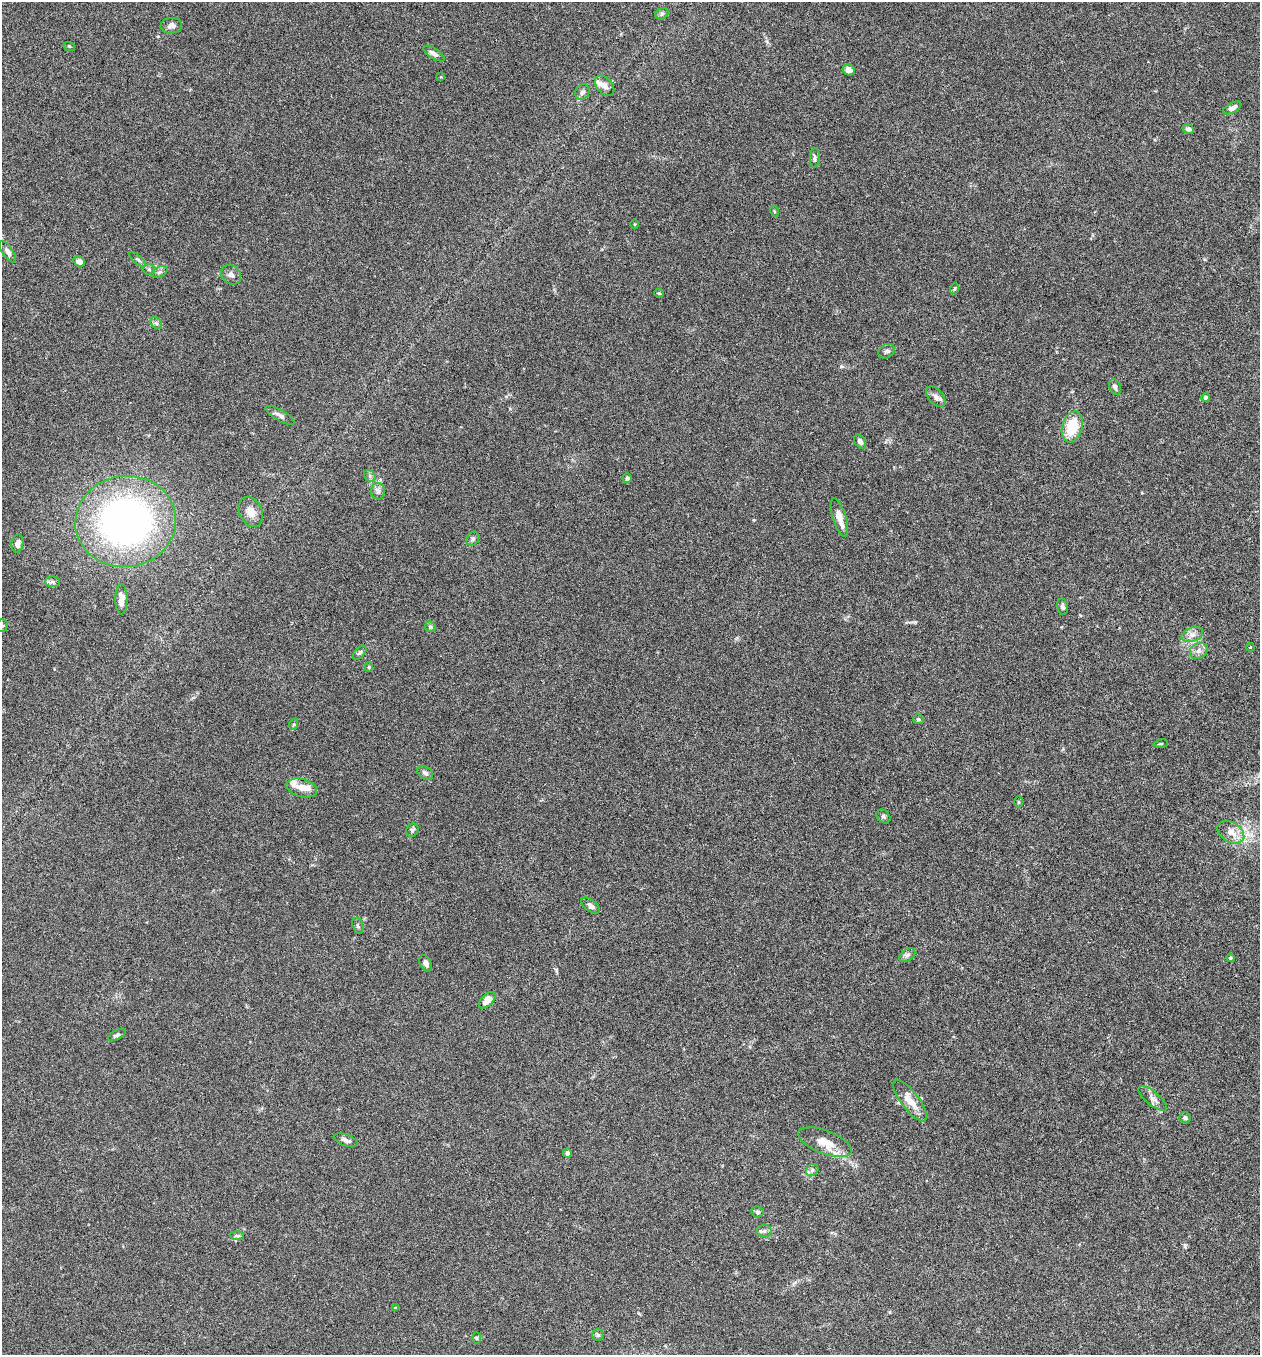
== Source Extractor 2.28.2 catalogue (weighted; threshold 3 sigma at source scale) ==
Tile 6 of 4 x 4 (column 2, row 2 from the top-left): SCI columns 1450-2707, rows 2737-4089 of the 5545 x 5467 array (HDU 1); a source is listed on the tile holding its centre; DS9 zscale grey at full resolution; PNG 1262 x 1357 px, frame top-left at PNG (2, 2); each listed source drawn as its Kron ellipse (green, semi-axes under 4 px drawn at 4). Nothing masked; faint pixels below the display range render black.
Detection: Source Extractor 2.28.2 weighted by HDU 2 'WHT'; one run over the whole footprint, this tile lists its part. Background 0.0188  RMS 0.002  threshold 0.00818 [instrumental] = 3 sigma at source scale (4.09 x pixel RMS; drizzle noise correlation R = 1.36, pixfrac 0.8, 0.05/0.05 arcsec/px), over >= 5 px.
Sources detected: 80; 4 inside a brighter listed object's ellipse — not listed separately; the other 76 listed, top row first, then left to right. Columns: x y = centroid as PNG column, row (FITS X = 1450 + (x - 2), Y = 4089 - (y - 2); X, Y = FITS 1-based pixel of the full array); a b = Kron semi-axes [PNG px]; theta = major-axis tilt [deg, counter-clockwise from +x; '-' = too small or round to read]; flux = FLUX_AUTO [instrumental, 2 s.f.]
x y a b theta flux
662 14 7 5 28 0.37
171 26 11 8 4 0.77
69 46 6 3 -17 0.18
434 54 12 5 -33 0.73
849 70 6 5 - 1.1
441 77 3 2 - 0.12
605 86 12 7 -49 0.96
582 92 8 7 - 0.63
1232 108 10 5 26 0.77
1188 129 6 4 -22 0.59
815 158 10 5 88 0.44
774 211 5 3 - 0.18
634 224 5 3 - 0.17
8 252 12 5 -56 0.65
137 259 10 3 -40 0.34
79 261 6 5 - 1.1
149 269 5 5 - 0.32
160 272 8 5 26 0.44
231 275 11 9 -40 0.77
954 289 5 3 - 0.21
659 293 5 4 - 0.22
156 323 6 5 - 0.37
887 351 8 6 31 0.51
1115 387 8 5 -68 0.48
936 397 12 7 -49 0.75
1206 398 4 4 - 0.89
280 415 16 5 -30 0.72
1072 427 16 10 74 5.8
860 441 7 5 -56 0.64
370 476 6 5 - 0.35
627 478 5 4 - 0.46
378 491 8 7 - 0.57
251 512 16 11 -65 1.9
839 518 20 6 -72 1.8
126 521 50 45 9 70
473 539 7 6 - 0.43
17 544 9 6 81 0.84
52 582 7 5 -1 0.45
121 599 15 6 -89 1.4
1062 607 8 5 -78 0.51
2 625 6 5 - 0.35
430 627 6 5 - 0.28
1192 635 11 7 20 0.94
1250 647 4 3 - 0.17
1199 651 9 7 33 0.8
360 653 8 5 45 0.38
369 667 4 4 - 0.2
918 719 5 4 - 0.29
294 724 6 3 72 0.23
1161 744 7 3 9 0.23
425 773 8 6 -34 0.49
302 788 16 9 -16 1.6
1018 802 5 3 - 0.2
883 816 8 6 -44 0.44
412 830 7 6 - 0.37
1231 832 14 10 -32 1.8
590 906 11 5 -38 0.8
358 926 8 5 -71 0.38
907 955 9 5 36 0.48
1230 958 4 3 - 0.2
426 963 8 5 -63 0.83
487 1000 10 6 44 1.5
117 1035 10 4 29 0.41
1153 1098 17 7 -39 1
910 1101 25 9 -53 2.7
1185 1118 6 5 - 0.39
346 1140 12 5 -20 0.7
825 1142 28 11 -21 3.1
567 1153 4 4 - 0.6
812 1170 7 5 48 0.43
758 1212 6 5 - 0.39
764 1231 7 6 - 0.49
237 1236 7 4 -2 0.34
396 1308 4 3 - 0.32
598 1335 5 5 - 0.32
477 1338 6 4 -89 0.2
Isophote crosses this tile's border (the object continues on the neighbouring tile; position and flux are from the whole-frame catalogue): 1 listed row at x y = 2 625